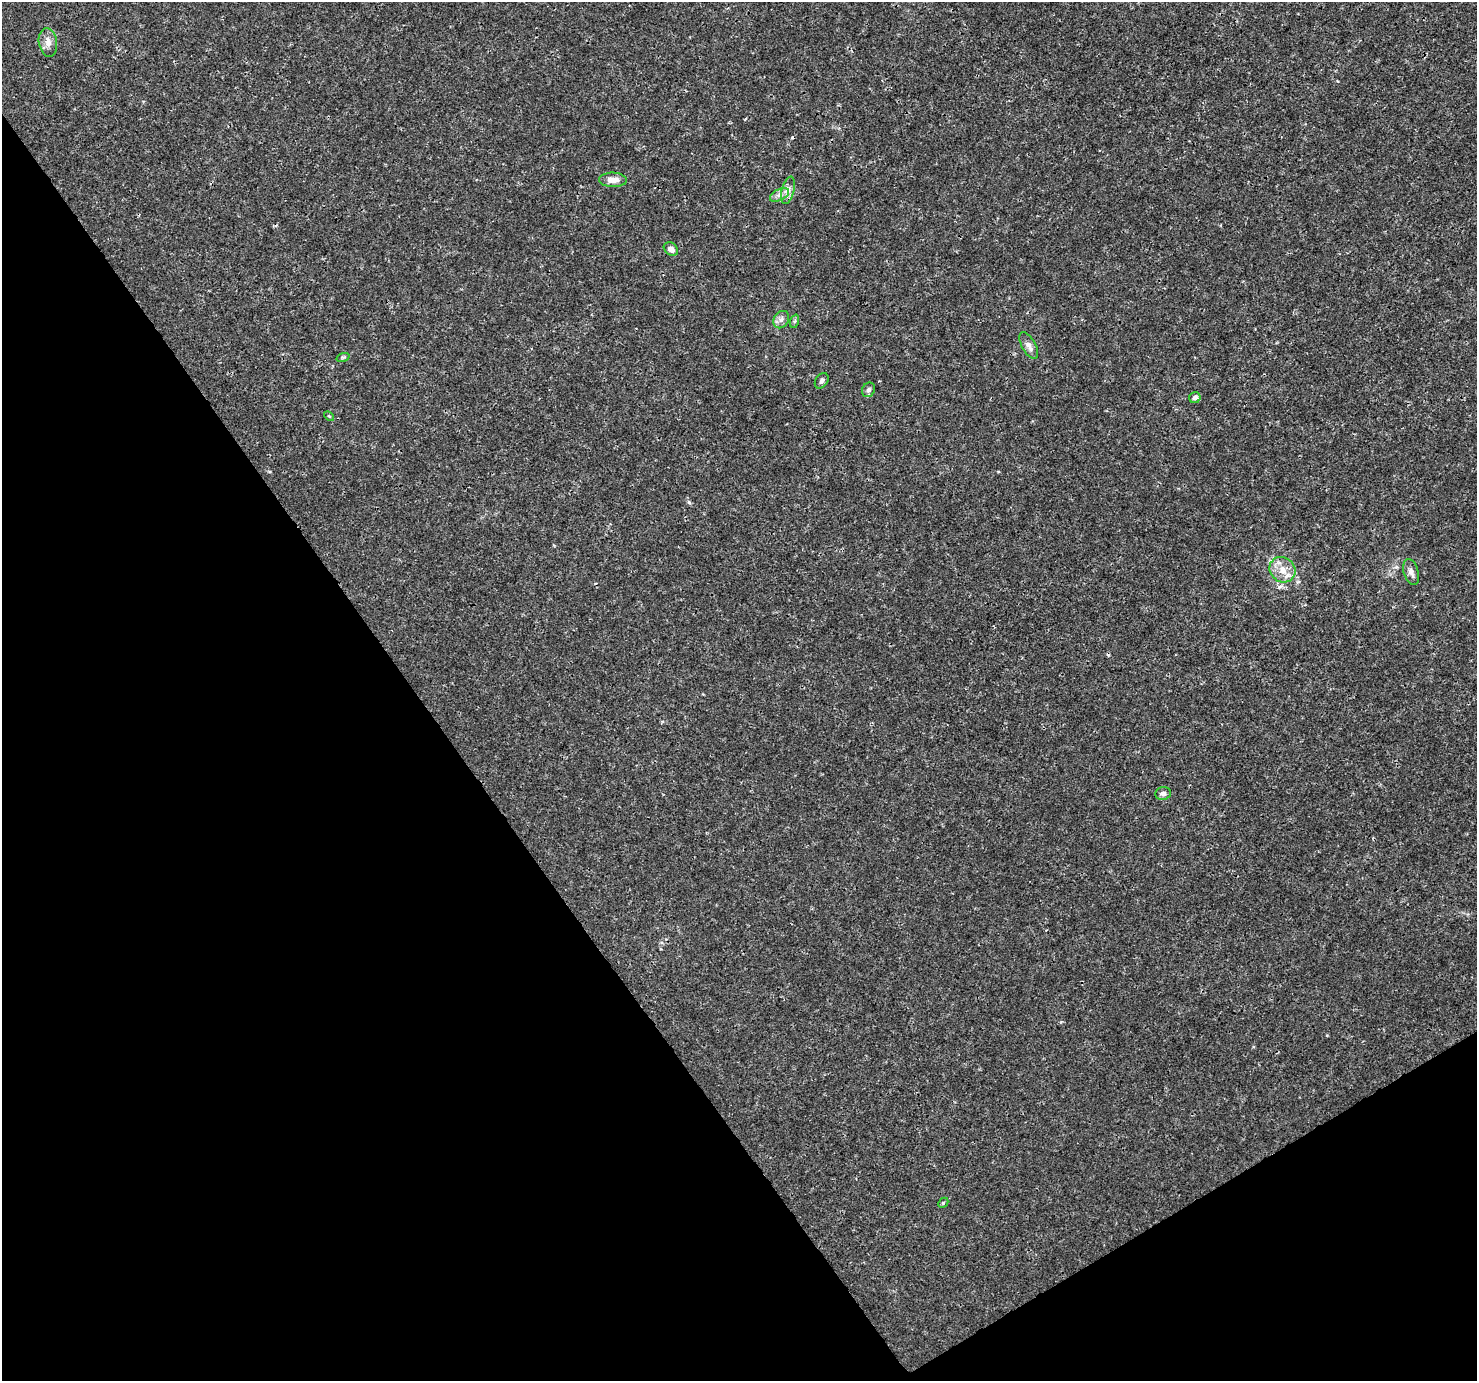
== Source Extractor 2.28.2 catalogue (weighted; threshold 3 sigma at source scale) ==
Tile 14 of 4 x 4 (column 2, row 4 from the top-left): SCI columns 1480-2954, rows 183-1561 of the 5904 x 5819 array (HDU 1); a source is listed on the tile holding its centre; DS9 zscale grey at full resolution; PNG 1479 x 1383 px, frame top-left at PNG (2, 2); each listed source drawn as its Kron ellipse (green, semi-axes under 4 px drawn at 4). Shown black and unused: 33% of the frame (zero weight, under 3 of 4 exposures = <1% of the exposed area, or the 3 px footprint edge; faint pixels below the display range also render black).
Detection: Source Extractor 2.28.2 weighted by HDU 2 'WHT'; one run over the whole footprint, this tile lists its part. Background 0.0025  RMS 0.0011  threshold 0.00494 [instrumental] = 3 sigma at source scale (4.5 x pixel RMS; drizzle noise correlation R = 1.50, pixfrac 1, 0.0396/0.0396 arcsec/px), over >= 5 px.
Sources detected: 19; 2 cosmic-ray / hot-pixel residue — neither listed nor drawn; the other 17 listed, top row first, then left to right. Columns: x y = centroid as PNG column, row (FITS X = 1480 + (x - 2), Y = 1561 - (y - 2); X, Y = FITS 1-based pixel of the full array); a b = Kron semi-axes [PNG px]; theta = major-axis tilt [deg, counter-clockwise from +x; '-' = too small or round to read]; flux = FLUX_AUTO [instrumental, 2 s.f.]
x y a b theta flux
48 42 14 9 -82 0.8
613 180 14 7 -2 0.93
788 190 14 6 74 0.63
779 195 10 5 26 0.44
671 249 8 6 -38 0.63
781 320 9 7 56 0.47
795 321 7 4 71 0.17
1029 346 15 7 -61 0.63
343 357 7 4 18 0.14
822 381 8 6 58 0.35
868 390 7 6 - 0.31
1195 398 6 5 - 0.45
329 416 6 3 -44 0.11
1282 570 13 12 - 1.5
1411 572 13 7 -73 0.62
1163 793 8 6 12 0.32
943 1203 6 4 44 0.15